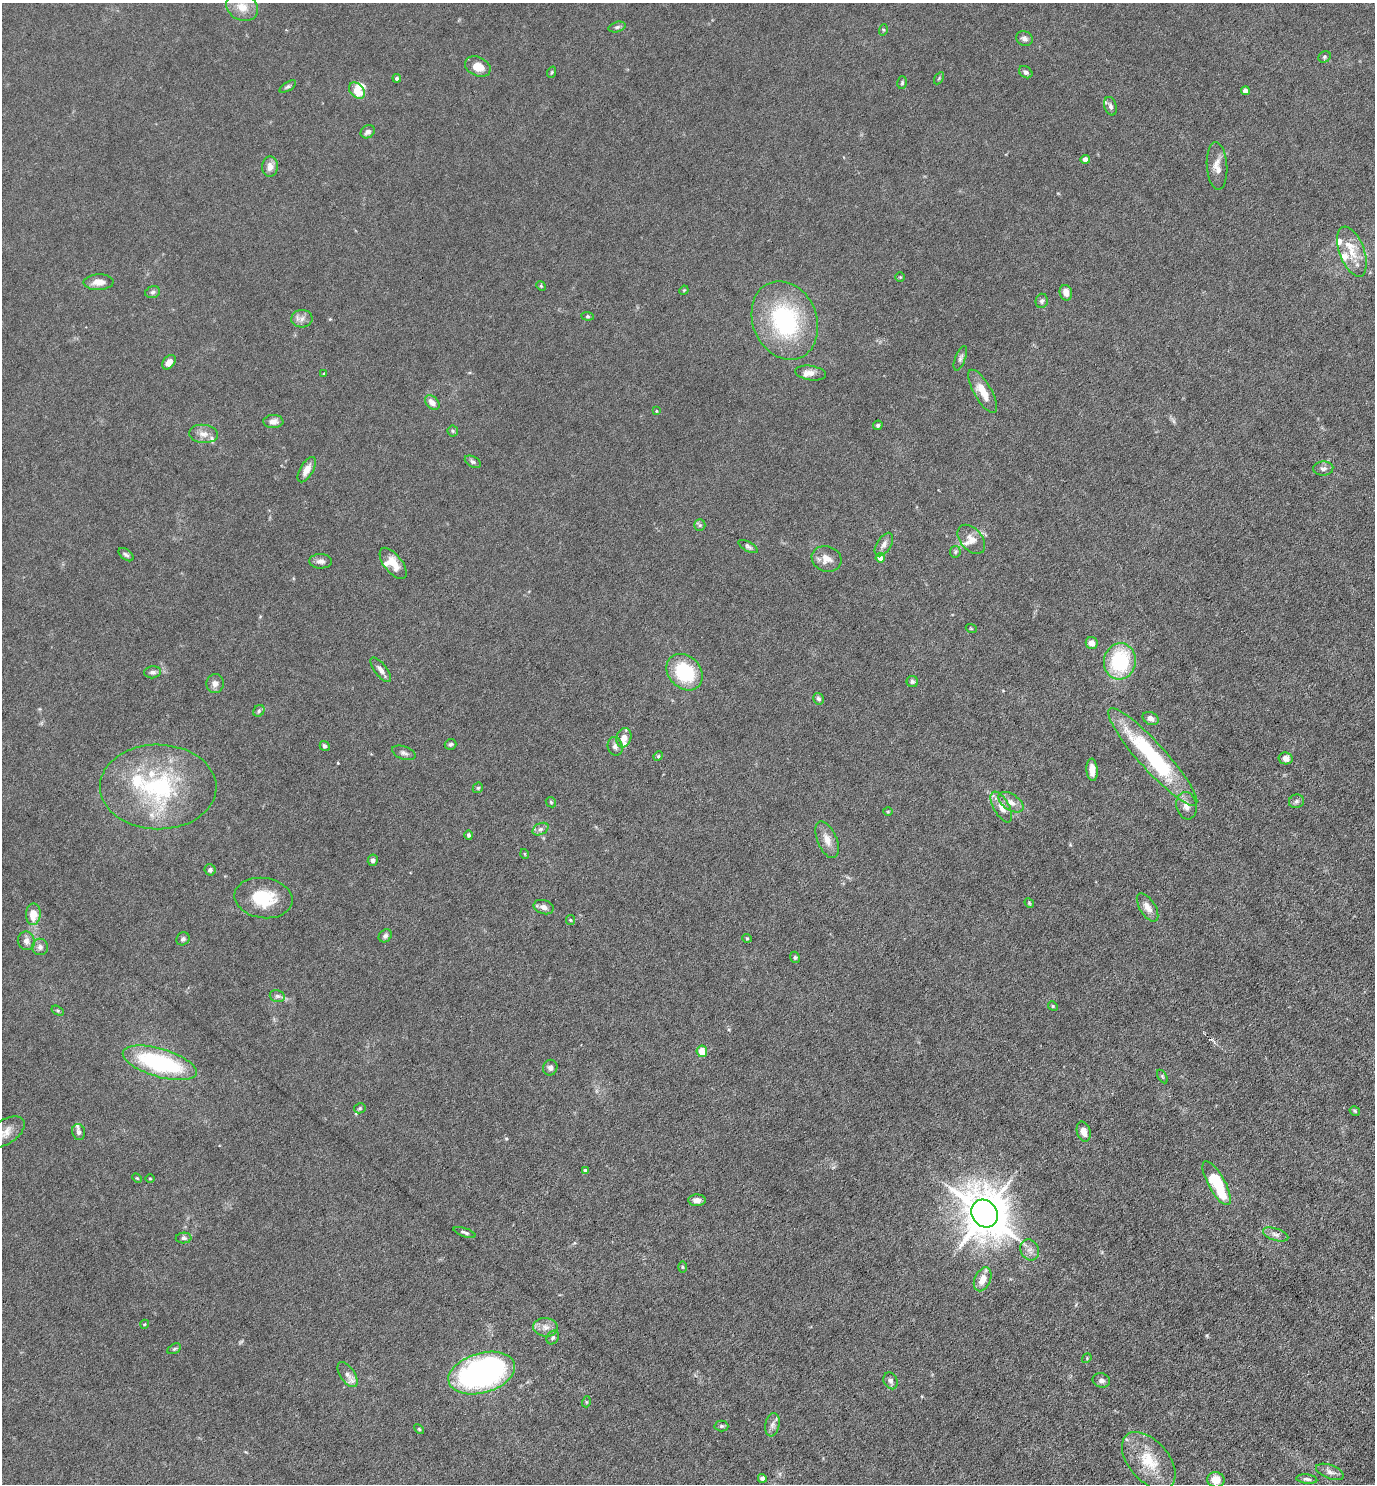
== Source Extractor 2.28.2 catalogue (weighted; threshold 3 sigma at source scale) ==
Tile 6 of 4 x 4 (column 2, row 2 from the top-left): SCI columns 1524-2896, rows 2965-4446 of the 5934 x 5928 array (HDU 1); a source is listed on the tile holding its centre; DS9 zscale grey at full resolution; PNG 1377 x 1486 px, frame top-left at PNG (2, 3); each listed source drawn as its Kron ellipse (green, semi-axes under 4 px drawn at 4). Shown black and unused: <1% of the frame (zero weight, under 4 of 8 exposures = <1% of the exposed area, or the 3 px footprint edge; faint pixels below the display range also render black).
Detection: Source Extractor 2.28.2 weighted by HDU 2 'WHT'; one run over the whole footprint, this tile lists its part. Background 0.0371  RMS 0.0027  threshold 0.011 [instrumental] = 3 sigma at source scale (4.09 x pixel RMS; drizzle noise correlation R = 1.36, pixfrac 0.8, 0.05/0.05 arcsec/px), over >= 5 px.
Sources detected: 156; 1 too faint to see at this stretch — neither listed nor drawn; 13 inside a brighter listed object's ellipse — not listed separately; the other 142 listed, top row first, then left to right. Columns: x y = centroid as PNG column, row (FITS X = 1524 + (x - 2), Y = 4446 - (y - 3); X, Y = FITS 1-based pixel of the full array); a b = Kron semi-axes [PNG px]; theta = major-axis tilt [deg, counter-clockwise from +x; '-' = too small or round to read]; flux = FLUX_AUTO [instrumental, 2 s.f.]
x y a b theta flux
242 7 17 13 -28 3.7
617 27 8 5 16 0.6
883 30 6 4 73 0.26
1024 39 8 7 - 0.99
1324 57 6 5 - 0.47
478 66 13 9 -23 3.3
552 72 6 3 71 0.32
1026 72 7 5 -35 0.68
397 78 4 4 - 0.57
939 78 6 4 57 0.34
902 83 6 4 75 0.38
288 87 9 4 31 0.49
357 91 9 6 -48 4.4
1245 91 4 4 - 2.1
1110 106 9 6 -73 0.79
368 132 7 6 - 0.93
1085 159 5 4 - 1.4
1217 166 24 10 -86 2.6
270 167 10 8 82 1.6
1352 252 26 12 -69 5.1
900 277 5 4 - 0.28
99 282 15 8 2 2.3
541 286 5 4 - 0.28
684 290 5 4 - 0.24
153 292 7 5 17 0.6
1066 293 8 6 -75 1.9
1042 301 7 6 - 0.66
587 316 6 4 -7 0.32
302 319 10 8 -1 1.4
785 320 40 32 -67 31
960 358 13 5 69 0.75
169 362 8 5 49 2
811 373 15 7 -9 1.6
324 374 3 3 - 0.23
983 391 24 8 -60 4.2
432 403 8 6 -43 1.7
656 411 3 3 - 0.2
273 421 10 6 2 1.4
878 425 5 4 - 0.45
453 431 5 5 - 0.36
203 434 14 9 -6 1.9
473 462 8 5 -29 0.62
1323 468 10 7 3 1
307 470 14 6 59 2.3
700 525 6 5 - 0.46
971 539 17 11 -49 2.3
884 544 13 7 58 1.2
748 547 11 4 -29 0.61
955 552 6 5 - 0.44
126 555 9 5 -37 0.59
880 558 5 4 - 2
826 559 15 12 -19 2.6
321 561 11 7 -2 1.3
393 563 18 9 -52 3.6
971 628 5 3 - 0.24
1092 643 6 6 - 1.9
1120 661 18 16 83 19
381 670 15 6 -52 1.4
153 672 8 6 6 0.87
685 672 20 16 -47 15
912 681 6 5 - 0.63
215 684 10 8 75 1.3
818 699 6 5 - 0.6
259 711 6 5 - 0.46
1151 718 8 6 -28 1.4
624 738 10 7 72 2
451 744 6 5 - 0.54
325 746 5 4 - 0.69
615 746 9 7 -74 0.92
404 753 12 6 -20 0.9
658 756 5 4 - 0.31
1153 757 64 13 -48 32
1286 758 7 6 - 1.7
1092 770 11 5 -86 2.2
158 787 58 42 -1 33
478 788 6 4 43 0.35
1296 801 8 7 - 0.69
551 802 6 4 -46 0.31
1011 802 14 8 -34 1.9
1187 806 14 10 -80 2
1001 807 17 7 -61 2.4
888 812 5 3 - 0.23
540 829 8 5 26 0.82
469 835 5 4 - 0.56
827 840 19 9 -67 2.6
525 854 5 3 - 0.23
373 860 6 5 - 0.73
210 870 6 5 - 0.57
263 898 29 20 -8 10
1029 903 5 4 - 0.28
544 907 10 7 -17 1.2
1148 907 16 7 -58 2.1
33 914 11 7 88 3.5
570 920 5 4 - 0.26
385 936 7 6 - 0.7
747 938 5 4 - 0.27
183 939 7 6 - 0.64
26 941 9 8 - 1.3
40 947 8 8 - 1
795 957 6 4 -68 0.37
277 996 7 6 - 0.7
1053 1006 5 4 - 0.29
58 1011 6 4 -31 0.37
702 1051 6 5 - 3.3
160 1063 38 14 -17 31
550 1068 8 7 - 0.86
1162 1076 7 4 -60 0.37
360 1108 6 5 - 0.38
1355 1111 5 4 - 0.33
5 1132 22 12 33 2.7
79 1132 8 6 -74 0.73
1084 1132 10 6 -74 2
585 1170 4 3 - 0.79
137 1178 5 3 - 0.27
150 1178 5 3 - 0.24
1217 1183 25 8 -61 16
697 1200 8 6 -1 1.3
984 1213 14 12 -54 990
465 1232 11 3 -19 0.62
1276 1234 13 6 -18 1.1
184 1238 8 5 0 0.6
1030 1250 11 9 -64 1.4
682 1267 6 4 -89 0.3
983 1279 12 8 66 2.9
145 1324 4 3 - 0.21
545 1327 12 9 -5 1.7
553 1337 7 5 57 0.52
174 1349 7 4 30 0.41
1087 1358 5 4 - 0.28
482 1373 34 20 16 72
347 1374 14 7 -55 1.7
1101 1380 9 7 -19 0.98
890 1381 9 6 -64 0.82
586 1402 5 3 - 0.24
772 1425 12 7 79 1.1
721 1426 7 5 -2 0.49
419 1429 6 3 -46 0.28
1149 1461 34 20 -49 9.2
1330 1472 14 6 -21 1.3
762 1478 4 4 - 0.88
1307 1479 10 4 -6 0.71
1216 1480 8 7 - 3.4
Isophote crosses this tile's border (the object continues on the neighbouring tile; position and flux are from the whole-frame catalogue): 1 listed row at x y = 5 1132